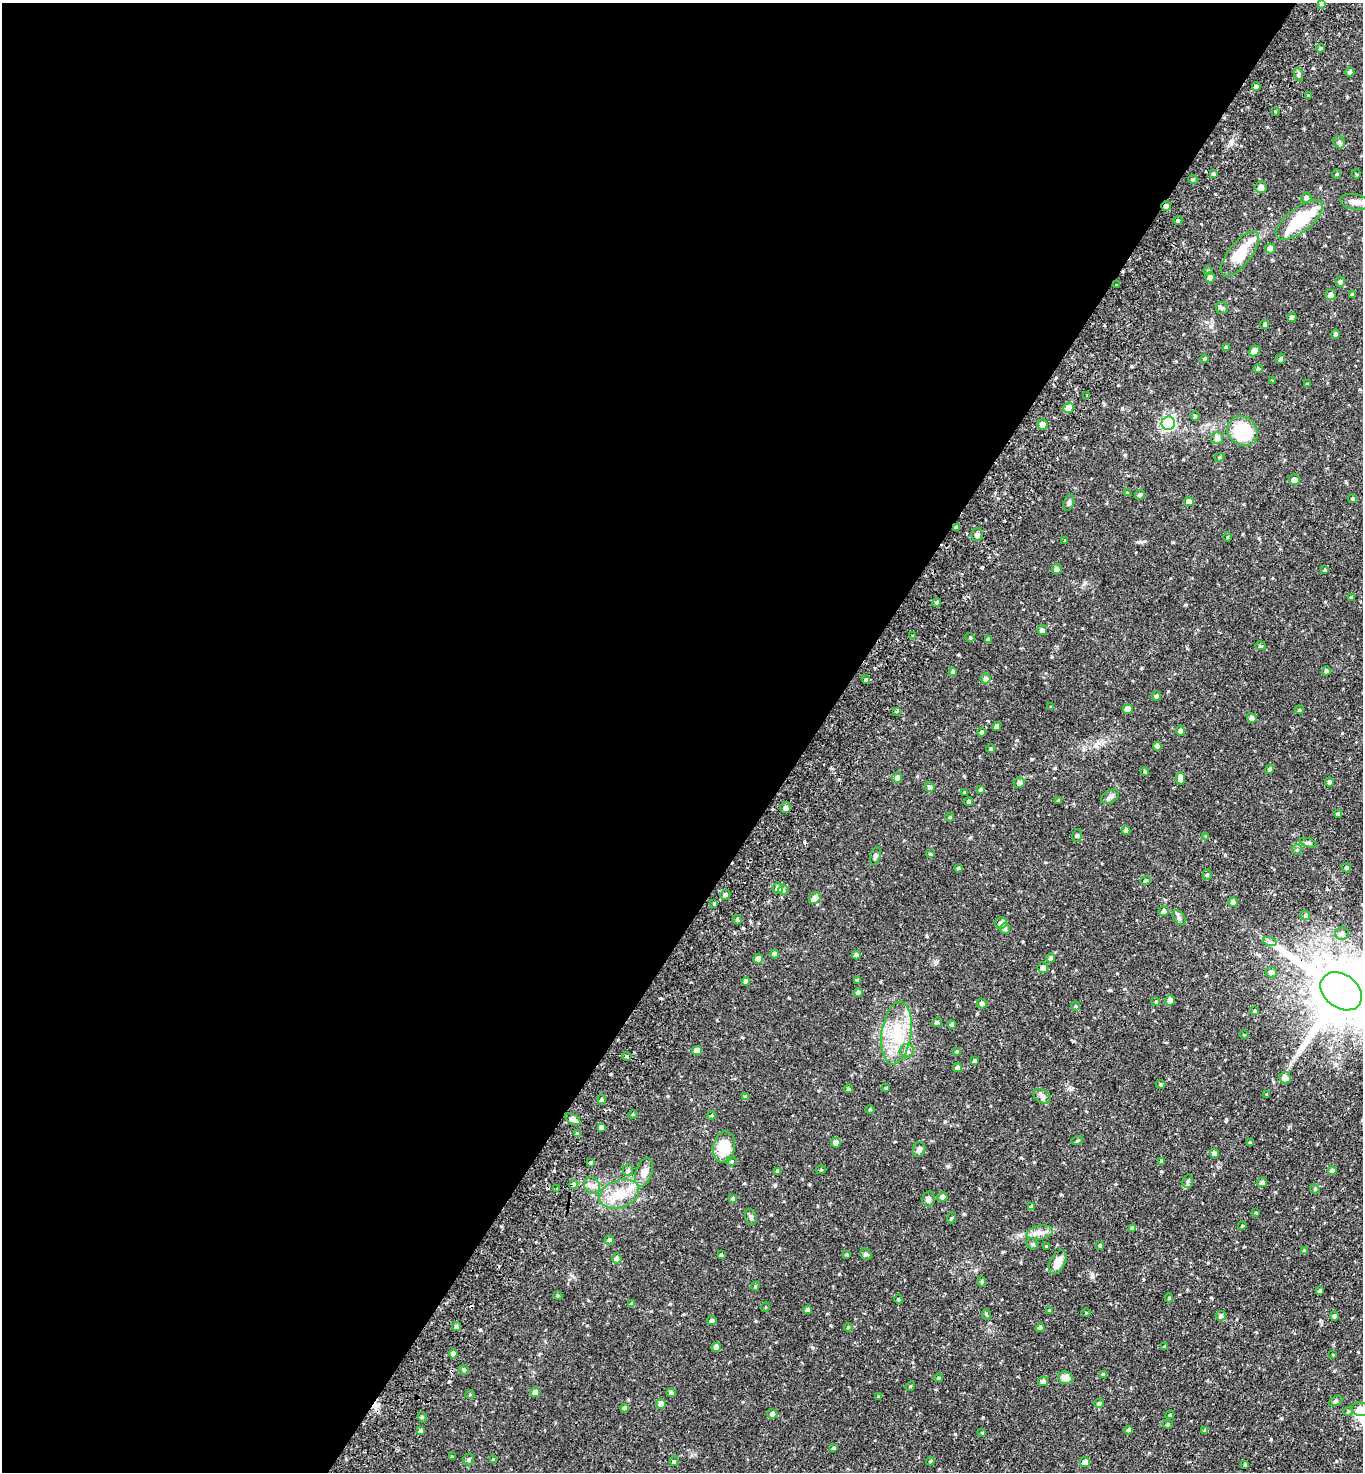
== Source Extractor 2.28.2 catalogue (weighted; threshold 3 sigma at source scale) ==
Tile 5 of 4 x 4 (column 1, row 2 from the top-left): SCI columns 202-1562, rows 2978-4447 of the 5986 x 5954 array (HDU 1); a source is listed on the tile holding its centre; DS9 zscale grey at full resolution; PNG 1365 x 1474 px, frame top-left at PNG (2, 3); each listed source drawn as its Kron ellipse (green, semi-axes under 4 px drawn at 4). Shown black and unused: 60% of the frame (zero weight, under 2 of 3 exposures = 3% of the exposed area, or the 3 px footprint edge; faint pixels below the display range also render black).
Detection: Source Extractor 2.28.2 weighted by HDU 2 'WHT'; one run over the whole footprint, this tile lists its part. Background 0.0878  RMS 0.0066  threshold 0.0297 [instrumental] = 3 sigma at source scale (4.5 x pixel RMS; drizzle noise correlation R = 1.50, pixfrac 1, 0.05/0.05 arcsec/px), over >= 5 px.
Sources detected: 263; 5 cosmic-ray / hot-pixel residue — neither listed nor drawn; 5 inside a brighter listed object's ellipse — not listed separately; the other 253 listed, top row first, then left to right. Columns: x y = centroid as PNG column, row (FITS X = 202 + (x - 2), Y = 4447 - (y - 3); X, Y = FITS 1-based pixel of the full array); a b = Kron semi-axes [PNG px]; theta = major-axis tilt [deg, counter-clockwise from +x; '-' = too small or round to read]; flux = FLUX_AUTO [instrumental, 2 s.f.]
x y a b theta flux
1321 3 4 3 - 0.76
1320 48 4 3 - 0.85
1350 72 5 4 - 1.3
1298 75 7 3 -71 1.1
1256 86 4 4 - 1.3
1308 96 4 4 - 0.67
1275 111 3 2 - 0.88
1339 142 6 5 - 1.5
1213 174 4 4 - 1.1
1337 174 4 4 - 0.64
1356 174 5 3 - 0.5
1193 179 5 3 - 0.73
1261 187 6 5 - 3.3
1306 198 5 5 - 1.2
1355 202 15 7 -10 4.6
1166 206 5 5 - 2.5
1178 220 4 4 - 0.81
1299 220 28 12 38 32
1270 249 5 5 - 3.2
1240 254 27 11 52 15
1208 271 4 4 - 0.73
1210 278 5 4 - 3
1340 282 5 5 - 1.5
1116 285 3 3 - 1
1352 294 4 3 - 1.2
1331 295 5 5 - 2.8
1222 308 6 6 - 1.1
1292 318 4 4 - 2.7
1265 325 4 4 - 1.1
1335 334 5 4 - 1.5
1226 348 4 4 - 1.6
1254 351 6 4 44 4.6
1205 359 4 4 - 1.1
1280 359 5 4 - 1.2
1258 369 4 4 - 0.99
1272 380 4 2 - 0.54
1307 384 4 4 - 0.6
1087 396 3 3 - 0.89
1069 408 5 5 - 5.5
1195 416 4 4 - 0.85
1168 423 7 6 - 110
1042 424 5 5 - 4
1243 431 16 14 -38 33
1217 438 6 6 - 3
1219 457 5 4 - 0.81
1294 480 5 5 - 3.5
1127 493 4 3 - 0.77
1140 495 5 5 - 1.3
1352 498 4 4 - 0.97
1189 502 5 4 - 4.8
1069 503 8 5 71 1.2
956 528 4 4 - 2.3
977 535 6 6 - 1.5
1227 537 5 3 - 0.58
1065 540 3 3 - 0.59
1057 569 5 5 - 2.5
1325 570 4 4 - 0.81
1352 597 4 4 - 1
937 603 4 4 - 0.96
1042 630 5 4 - 2.3
913 636 3 3 - 1.7
970 637 5 3 - 0.55
988 640 4 4 - 1.4
1260 646 5 4 - 0.81
1326 671 4 4 - 1.6
953 672 4 4 - 1.8
986 678 5 5 - 1.8
866 680 4 4 - 0.87
1156 696 4 4 - 1.5
1051 707 3 2 - 0.48
1128 709 5 4 - 4.8
1299 710 5 4 - 0.78
897 711 3 3 - 1.6
1252 718 5 4 - 2.1
997 727 4 4 - 3
1180 731 5 4 - 1.8
982 732 4 4 - 1.2
1157 746 4 4 - 3.3
991 748 4 4 - 0.87
1270 769 4 4 - 1.4
1145 772 4 3 - 0.95
897 778 5 5 - 2.6
1180 778 6 4 -82 4.7
1329 782 4 4 - 1.6
1019 783 6 5 - 2.3
930 787 5 4 - 1.9
981 789 4 3 - 1.1
965 792 3 3 - 0.61
1110 797 10 6 32 1.9
1059 800 4 3 - 0.94
969 801 4 4 - 1
786 807 5 5 - 2.6
1338 814 4 4 - 0.62
950 817 4 4 - 0.8
1126 830 4 4 - 1.3
1077 836 6 5 - 0.99
1206 836 4 4 - 0.57
1308 843 9 4 -18 1.3
1297 849 5 5 - 0.96
930 854 4 4 - 0.73
875 856 9 5 73 1.9
958 868 4 3 - 0.88
1346 868 4 4 - 1.2
1207 875 5 4 - 0.97
1145 880 5 4 - 0.95
778 888 5 5 - 2.8
783 890 5 5 - 1
725 895 5 4 - 1.4
815 898 6 5 - 4.2
1233 902 5 5 - 1.8
714 903 4 4 - 0.75
1164 911 5 5 - 2.4
1305 915 5 4 - 1.1
1179 918 8 5 -55 1.5
737 920 5 4 - 0.95
1001 923 6 5 - 2.4
1005 928 5 5 - 1.3
1342 933 7 6 - 2.6
1270 942 7 4 -19 1.2
775 954 4 4 - 2.5
856 955 4 4 - 2.9
1051 958 4 4 - 1.6
758 959 5 4 - 4.7
1043 968 5 5 - 2.2
1271 972 5 5 - 2.3
857 980 4 4 - 0.69
746 981 4 4 - 2.7
1341 991 23 16 -37 7000
858 993 4 4 - 2.1
1170 1000 5 4 - 3
1156 1002 4 3 - 0.64
982 1003 5 5 - 1.5
1075 1006 4 4 - 0.69
1255 1011 4 3 - 0.65
937 1022 5 4 - 0.93
952 1025 4 4 - 2.2
896 1033 31 15 81 22
1244 1035 4 3 - 0.48
697 1050 5 4 - 5.1
907 1051 7 7 - 3.1
957 1051 4 3 - 0.65
627 1056 4 3 - 3.7
975 1061 4 3 - 1.7
957 1067 4 4 - 2.4
1285 1078 6 5 - 3.7
1161 1084 5 4 - 0.78
886 1088 4 3 - 0.85
848 1089 4 4 - 1.3
1267 1094 4 3 - 0.52
1042 1096 9 6 -31 2.2
746 1097 4 4 - 1.7
602 1099 5 4 - 0.9
870 1109 5 3 - 0.58
633 1114 5 3 - 0.63
712 1115 4 3 - 0.65
573 1119 8 5 -32 3.8
601 1127 4 4 - 2.2
578 1134 4 4 - 1.9
1077 1141 6 3 19 0.68
836 1143 5 5 - 3.4
1250 1143 3 3 - 0.76
724 1147 16 11 78 16
919 1149 8 6 64 2.1
1214 1153 5 4 - 2.1
731 1161 5 4 - 0.99
1162 1161 4 4 - 0.84
590 1162 4 3 - 1.7
821 1169 5 3 - 0.61
628 1170 6 5 - 1.4
1332 1170 4 4 - 2.9
778 1171 4 4 - 1.8
644 1172 15 8 72 4.3
1188 1181 7 5 74 1.3
1262 1183 5 4 - 2.1
573 1184 4 4 - 3
592 1185 9 7 -54 2.8
556 1189 3 2 - 0.86
1315 1189 5 4 - 0.72
619 1194 20 13 19 13
942 1197 5 4 - 3.6
733 1198 4 4 - 1.1
928 1199 7 6 - 1.8
1032 1207 4 4 - 2.1
1256 1213 4 3 - 0.49
751 1217 8 5 -70 1.4
951 1218 5 3 - 0.59
1242 1226 4 3 - 0.56
1133 1228 4 4 - 1.9
1040 1232 13 7 9 3.7
609 1240 5 4 - 1.2
1032 1244 6 5 - 1.2
1100 1245 4 3 - 1.1
1046 1246 3 3 - 0.53
1304 1251 4 4 - 0.98
866 1254 6 5 - 1.1
721 1255 4 4 - 1.1
847 1255 4 3 - 0.67
617 1258 5 5 - 1.9
1058 1262 13 7 62 5.6
982 1281 5 4 - 0.84
755 1286 4 4 - 0.71
1320 1291 4 3 - 1.2
558 1296 5 3 - 0.6
1169 1298 4 4 - 0.82
898 1299 5 3 - 0.56
632 1304 4 4 - 2
765 1307 5 3 - 0.46
808 1310 4 4 - 2.5
1049 1311 4 4 - 0.94
1086 1313 4 3 - 0.48
986 1314 5 3 - 0.68
1221 1316 5 5 - 1.9
1334 1316 4 4 - 1.5
712 1321 5 4 - 1.8
457 1327 4 4 - 1.7
848 1327 4 4 - 0.83
1040 1328 4 4 - 2.9
1165 1346 3 3 - 0.61
716 1347 4 4 - 3.3
453 1354 5 4 - 3.2
1333 1355 4 3 - 0.54
464 1369 5 5 - 1.1
1103 1374 4 3 - 1.2
939 1378 4 3 - 0.78
1065 1378 7 6 - 5.9
1043 1381 5 5 - 2.2
910 1386 5 4 - 0.73
535 1392 5 5 - 2.8
671 1393 5 4 - 1.6
470 1394 5 3 - 0.53
879 1397 4 3 - 0.73
1335 1401 7 4 27 1.1
1099 1403 5 4 - 1.6
661 1404 5 4 - 4.5
624 1408 4 4 - 1.5
1361 1409 9 7 -10 4.1
1348 1411 4 4 - 0.67
772 1414 5 5 - 2.3
1170 1415 4 4 - 0.69
422 1417 5 3 - 0.78
1168 1424 5 4 - 0.96
420 1430 4 3 - 1.4
1129 1430 4 4 - 2.4
1205 1431 4 3 - 1.1
982 1433 4 4 - 0.54
833 1448 4 4 - 1.1
452 1457 4 3 - 0.68
468 1459 6 5 - 1.3
493 1460 4 3 - 1.3
674 1461 5 4 - 0.9
930 1461 4 4 - 0.7
1085 1462 5 5 - 4.7
1245 1465 3 3 - 0.72
Overlapping masked pixels (flux is a lower limit): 4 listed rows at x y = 1166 206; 956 528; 1341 991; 627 1056
Isophote crosses this tile's border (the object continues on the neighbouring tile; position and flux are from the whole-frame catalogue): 3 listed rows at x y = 1321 3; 1341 991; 1361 1409
Unlisted compact peaks at least as high as the median listed source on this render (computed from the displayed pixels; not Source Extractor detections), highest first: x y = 1092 1275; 1225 855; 1271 1439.